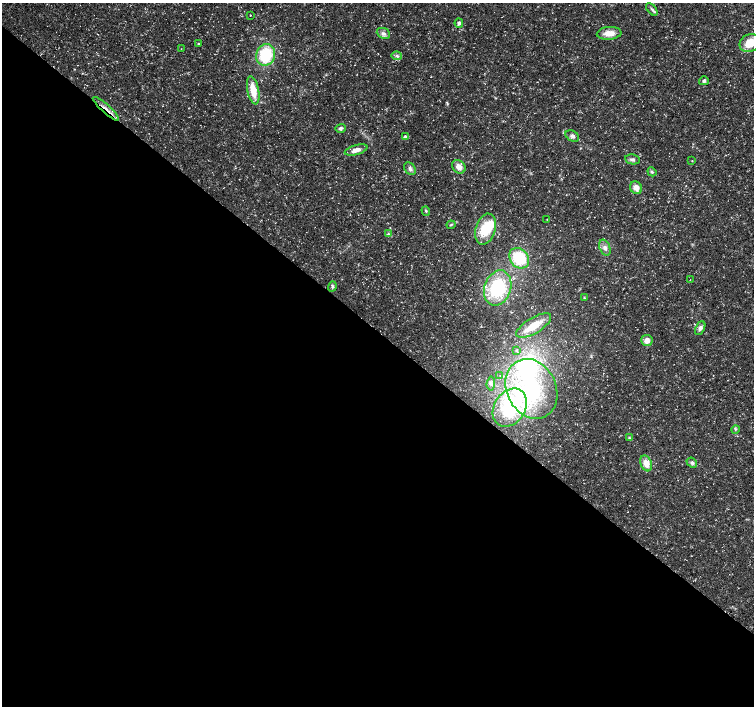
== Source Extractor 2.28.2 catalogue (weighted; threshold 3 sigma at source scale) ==
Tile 14 of 4 x 4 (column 2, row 4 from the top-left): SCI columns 1509-3011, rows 234-1640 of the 6016 x 6028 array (HDU 1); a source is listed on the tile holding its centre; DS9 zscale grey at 2 x 2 block average (1 PNG px = mean of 2 x 2 image px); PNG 756 x 708 px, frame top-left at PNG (2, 3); each listed source drawn as its Kron ellipse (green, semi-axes under 4 px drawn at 4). Shown black and unused: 53% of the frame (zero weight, under 3 of 5 exposures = <1% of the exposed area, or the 3 px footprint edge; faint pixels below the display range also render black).
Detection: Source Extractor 2.28.2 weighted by HDU 2 'WHT'; one run over the whole footprint, this tile lists its part. Background 0.0309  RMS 0.0024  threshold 0.0109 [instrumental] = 3 sigma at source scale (4.5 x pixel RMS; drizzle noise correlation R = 1.50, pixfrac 1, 0.0396/0.0396 arcsec/px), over >= 5 px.
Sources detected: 51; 1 inside a brighter object's white glare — neither listed nor drawn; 4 inside a brighter listed object's ellipse — not listed separately; the other 46 listed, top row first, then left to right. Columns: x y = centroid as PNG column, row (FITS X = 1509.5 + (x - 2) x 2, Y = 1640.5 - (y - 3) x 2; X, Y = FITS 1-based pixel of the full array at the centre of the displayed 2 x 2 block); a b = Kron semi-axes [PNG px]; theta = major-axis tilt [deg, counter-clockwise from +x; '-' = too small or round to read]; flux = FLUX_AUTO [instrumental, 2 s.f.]
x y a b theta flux
652 9 7 2 -50 1.1
251 15 2 2 - 0.27
459 23 5 4 - 1.4
383 33 7 5 -22 1.9
609 33 12 6 4 6.1
750 43 10 8 31 11
198 44 2 2 - 0.9
181 49 2 2 - 0.25
266 55 11 9 70 27
397 56 5 4 - 1.2
704 81 5 4 - 1.3
253 90 14 5 -78 11
106 109 17 2 -42 2.8
340 128 5 4 - 1.4
572 136 7 5 -31 1.9
405 137 3 2 - 2.9
356 150 12 5 15 4.2
632 159 7 5 -11 1.6
692 161 3 2 - 0.28
459 167 7 6 - 4.2
410 169 7 5 -51 1.7
652 172 5 4 - 0.88
636 188 6 5 - 4.4
426 211 5 3 - 0.66
547 219 2 2 - 0.24
451 225 4 3 - 0.6
486 229 16 10 74 17
388 234 3 3 - 0.56
605 248 8 5 -70 2.3
519 258 11 9 -49 24
690 280 2 2 - 0.24
332 286 5 4 - 1
498 288 18 13 71 36
584 298 3 3 - 0.45
534 326 20 8 31 12
700 328 7 4 64 2.2
647 340 5 5 - 4.1
516 350 3 3 - 0.59
500 376 2 2 - 0.25
491 383 7 3 85 1.4
531 389 31 24 -63 63
510 408 20 15 57 47
735 429 4 2 - 0.6
629 438 4 3 - 0.8
646 463 8 5 -69 6.3
692 463 5 4 - 1.4
Overlapping masked pixels (flux is a lower limit): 1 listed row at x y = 106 109
Isophote crosses this tile's border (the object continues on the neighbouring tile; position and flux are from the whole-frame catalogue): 1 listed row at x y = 750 43
Diffuse or blended objects may show on this block-average render without a row.